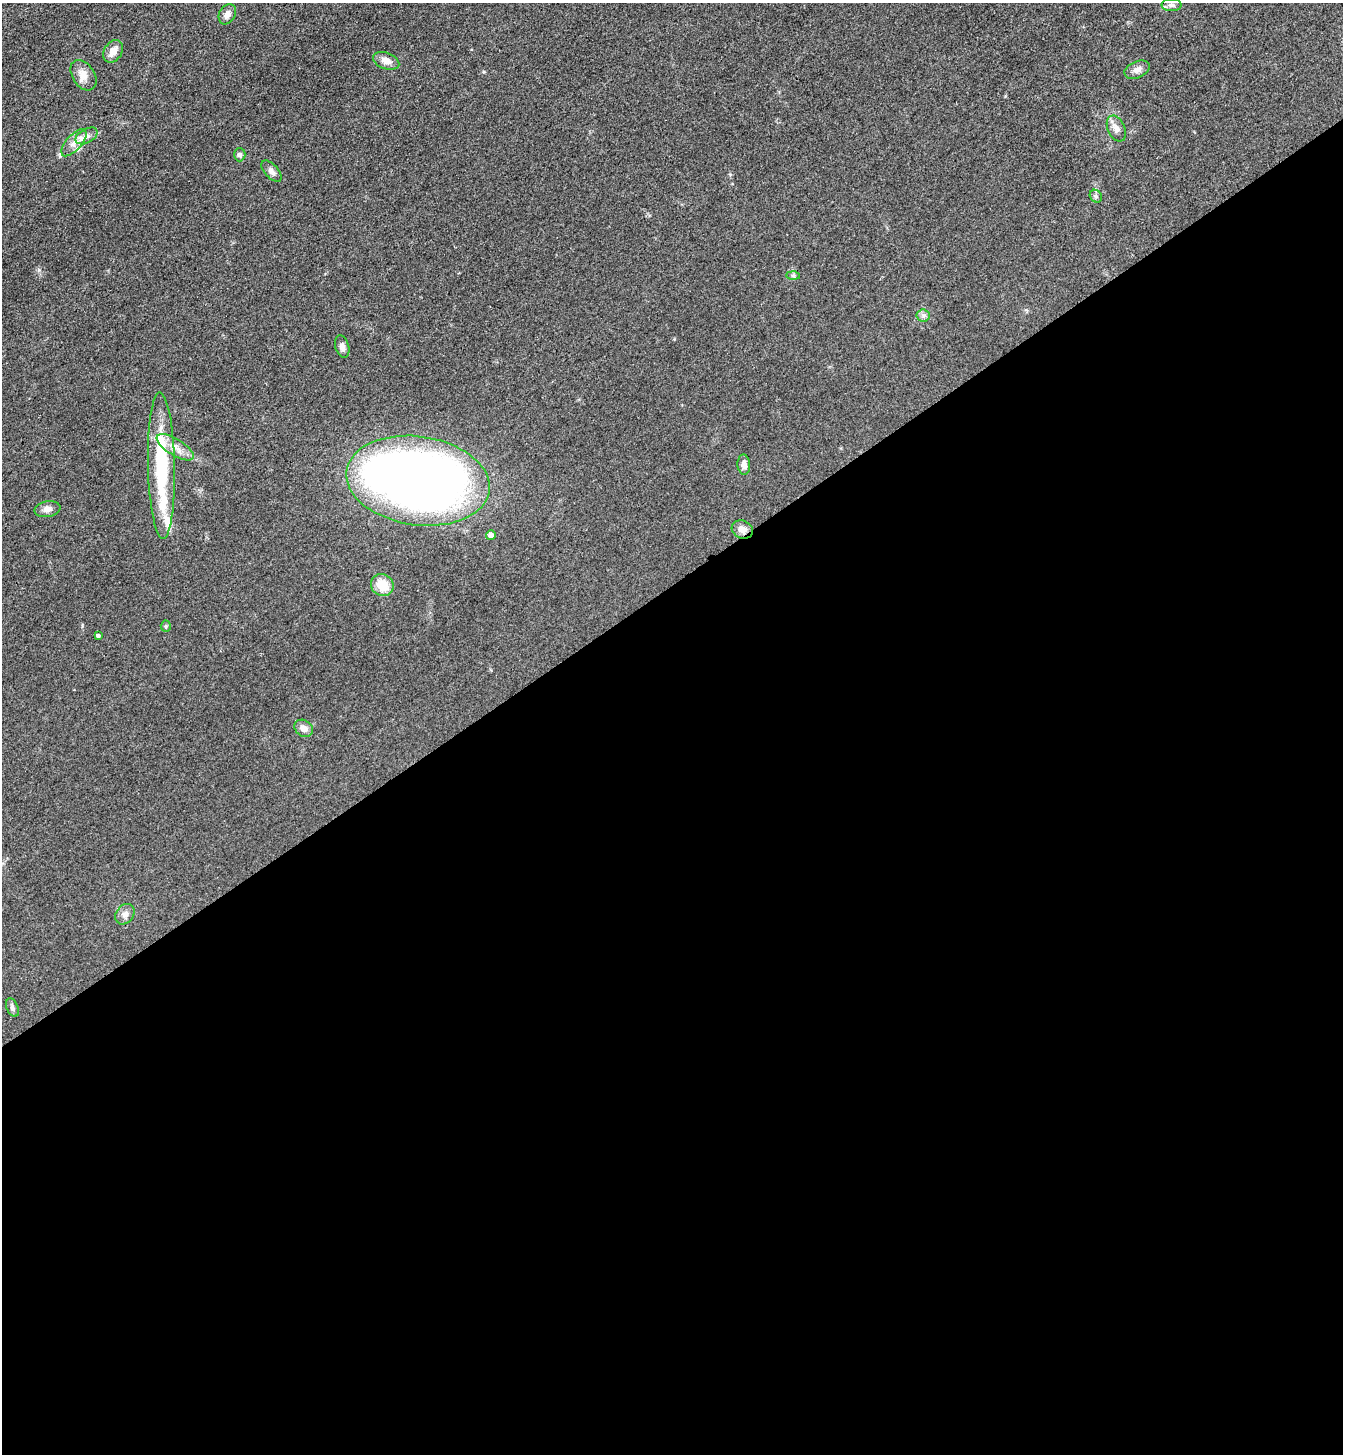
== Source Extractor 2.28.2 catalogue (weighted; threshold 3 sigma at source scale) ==
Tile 15 of 4 x 4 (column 3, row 4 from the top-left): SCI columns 2862-4202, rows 31-1482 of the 5861 x 5869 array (HDU 1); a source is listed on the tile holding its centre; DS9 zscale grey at full resolution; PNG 1345 x 1456 px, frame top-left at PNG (2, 3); each listed source drawn as its Kron ellipse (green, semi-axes under 4 px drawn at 4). Shown black and unused: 60% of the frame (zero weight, under 3 of 4 exposures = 3% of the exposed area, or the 3 px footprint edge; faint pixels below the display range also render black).
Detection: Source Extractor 2.28.2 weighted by HDU 2 'WHT'; one run over the whole footprint, this tile lists its part. Background 0.0777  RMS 0.0098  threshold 0.0442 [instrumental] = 3 sigma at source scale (4.5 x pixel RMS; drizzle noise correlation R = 1.50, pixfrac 1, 0.05/0.05 arcsec/px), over >= 5 px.
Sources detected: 30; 2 inside a brighter listed object's ellipse — not listed separately; the other 28 listed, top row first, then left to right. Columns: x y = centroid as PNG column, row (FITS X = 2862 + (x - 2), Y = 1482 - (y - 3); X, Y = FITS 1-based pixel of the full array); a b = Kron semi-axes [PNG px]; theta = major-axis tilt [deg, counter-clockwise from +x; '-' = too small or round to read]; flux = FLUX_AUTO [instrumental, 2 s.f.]
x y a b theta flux
1171 5 10 6 0 3
227 14 11 8 59 5.7
113 51 12 9 56 7.7
386 61 14 8 -20 6.9
1137 70 13 8 23 5.1
83 75 17 11 -57 9.1
1116 128 14 8 -65 6.2
87 136 12 7 29 5.3
74 143 17 7 48 8.3
240 155 6 6 - 2.6
271 171 13 6 -47 4.3
1096 196 7 5 -49 2.1
793 275 6 4 -1 1.7
923 315 6 6 - 2.7
342 347 11 7 -73 4.3
175 447 21 8 -31 11
744 465 10 6 -86 5.3
161 466 73 13 -89 82
418 481 72 44 -8 1000
47 509 13 8 11 5.6
742 530 11 9 -20 6.5
491 535 5 5 - 4.4
382 585 11 11 - 17
166 626 5 5 - 1.4
98 635 3 3 - 1.9
304 728 10 8 -36 6
125 914 11 8 53 5.1
12 1008 9 5 -67 2.8
Overlapping masked pixels (flux is a lower limit): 1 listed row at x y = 742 530
Unlisted compact peaks at least as high as the median listed source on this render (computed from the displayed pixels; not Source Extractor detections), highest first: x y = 39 270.